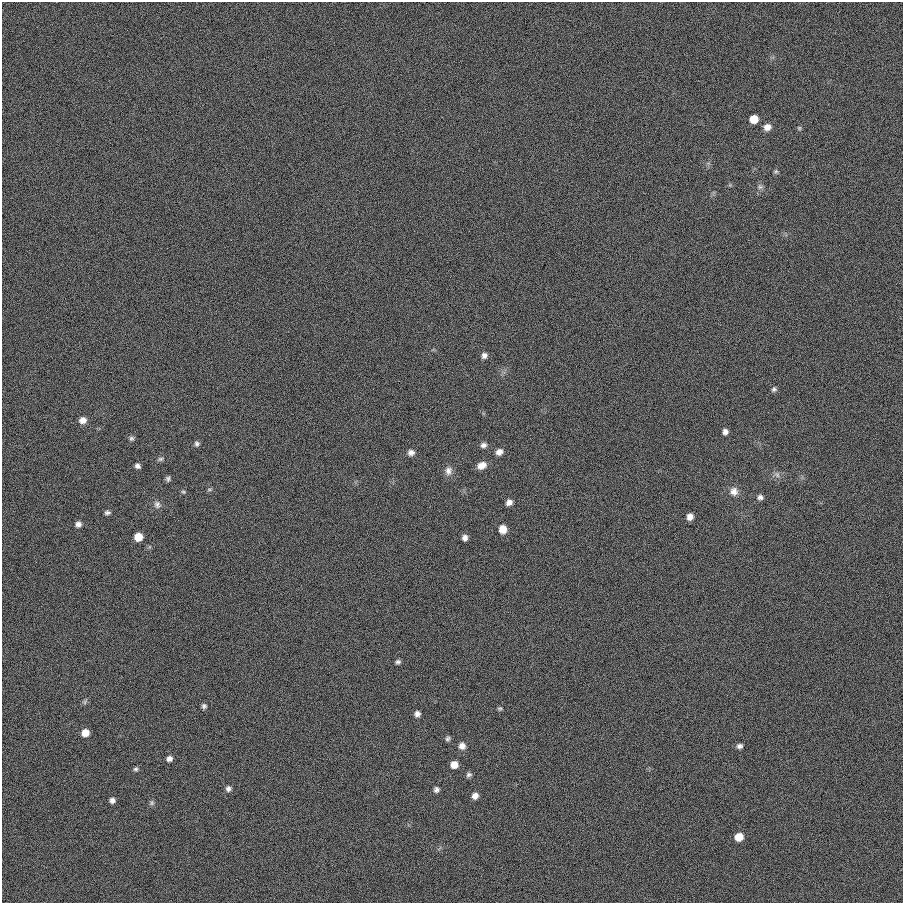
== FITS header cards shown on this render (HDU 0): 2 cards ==
NAXIS1  =                  901
NAXIS2  =                  901

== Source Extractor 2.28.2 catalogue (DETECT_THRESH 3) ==
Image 901 x 901 px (HDU 0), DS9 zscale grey, 1 PNG px = 1 image px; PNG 905 x 905 px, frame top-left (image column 1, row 901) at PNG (2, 2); no overlay
Background 6.22e-04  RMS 0.099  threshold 0.297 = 3 sigma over >= 5 px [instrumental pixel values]
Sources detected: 51; all 51 listed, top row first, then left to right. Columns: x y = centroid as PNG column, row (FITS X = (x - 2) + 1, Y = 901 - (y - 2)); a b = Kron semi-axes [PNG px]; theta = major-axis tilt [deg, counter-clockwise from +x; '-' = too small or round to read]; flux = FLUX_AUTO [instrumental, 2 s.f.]
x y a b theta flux
754 119 7 6 - 100
767 127 8 8 - 40
799 128 5 4 - 8.5
776 171 6 5 - 10
760 187 6 6 - 18
484 355 8 7 - 25
774 389 7 6 - 15
83 420 8 7 - 42
725 432 6 5 - 26
131 438 7 6 - 14
197 444 6 6 - 16
483 445 8 6 6 24
411 452 8 7 - 28
499 452 8 7 - 34
160 459 8 5 15 13
482 465 9 7 23 49
137 466 6 5 - 20
448 471 12 9 81 38
777 475 9 6 -43 24
168 479 7 5 84 15
209 489 7 3 8 9.3
734 491 11 10 - 45
183 492 6 4 -20 9.2
760 497 7 6 - 21
509 502 6 6 - 31
157 504 10 8 -81 28
107 513 7 5 3 16
690 517 6 6 - 39
78 524 7 7 - 27
503 529 8 8 - 67
138 537 7 6 - 98
465 538 7 6 - 27
398 662 6 4 13 15
85 702 7 4 89 11
204 706 6 6 - 16
500 709 6 5 - 10
417 714 6 6 - 27
85 733 7 7 - 65
448 739 7 6 - 14
462 746 8 8 - 36
739 746 6 5 - 21
169 759 7 6 - 26
454 765 7 6 - 56
136 769 6 5 - 13
469 775 7 5 21 16
228 789 7 7 - 20
436 790 6 5 - 20
475 796 7 6 - 38
112 800 5 5 - 25
152 803 7 5 83 14
739 837 8 7 - 82